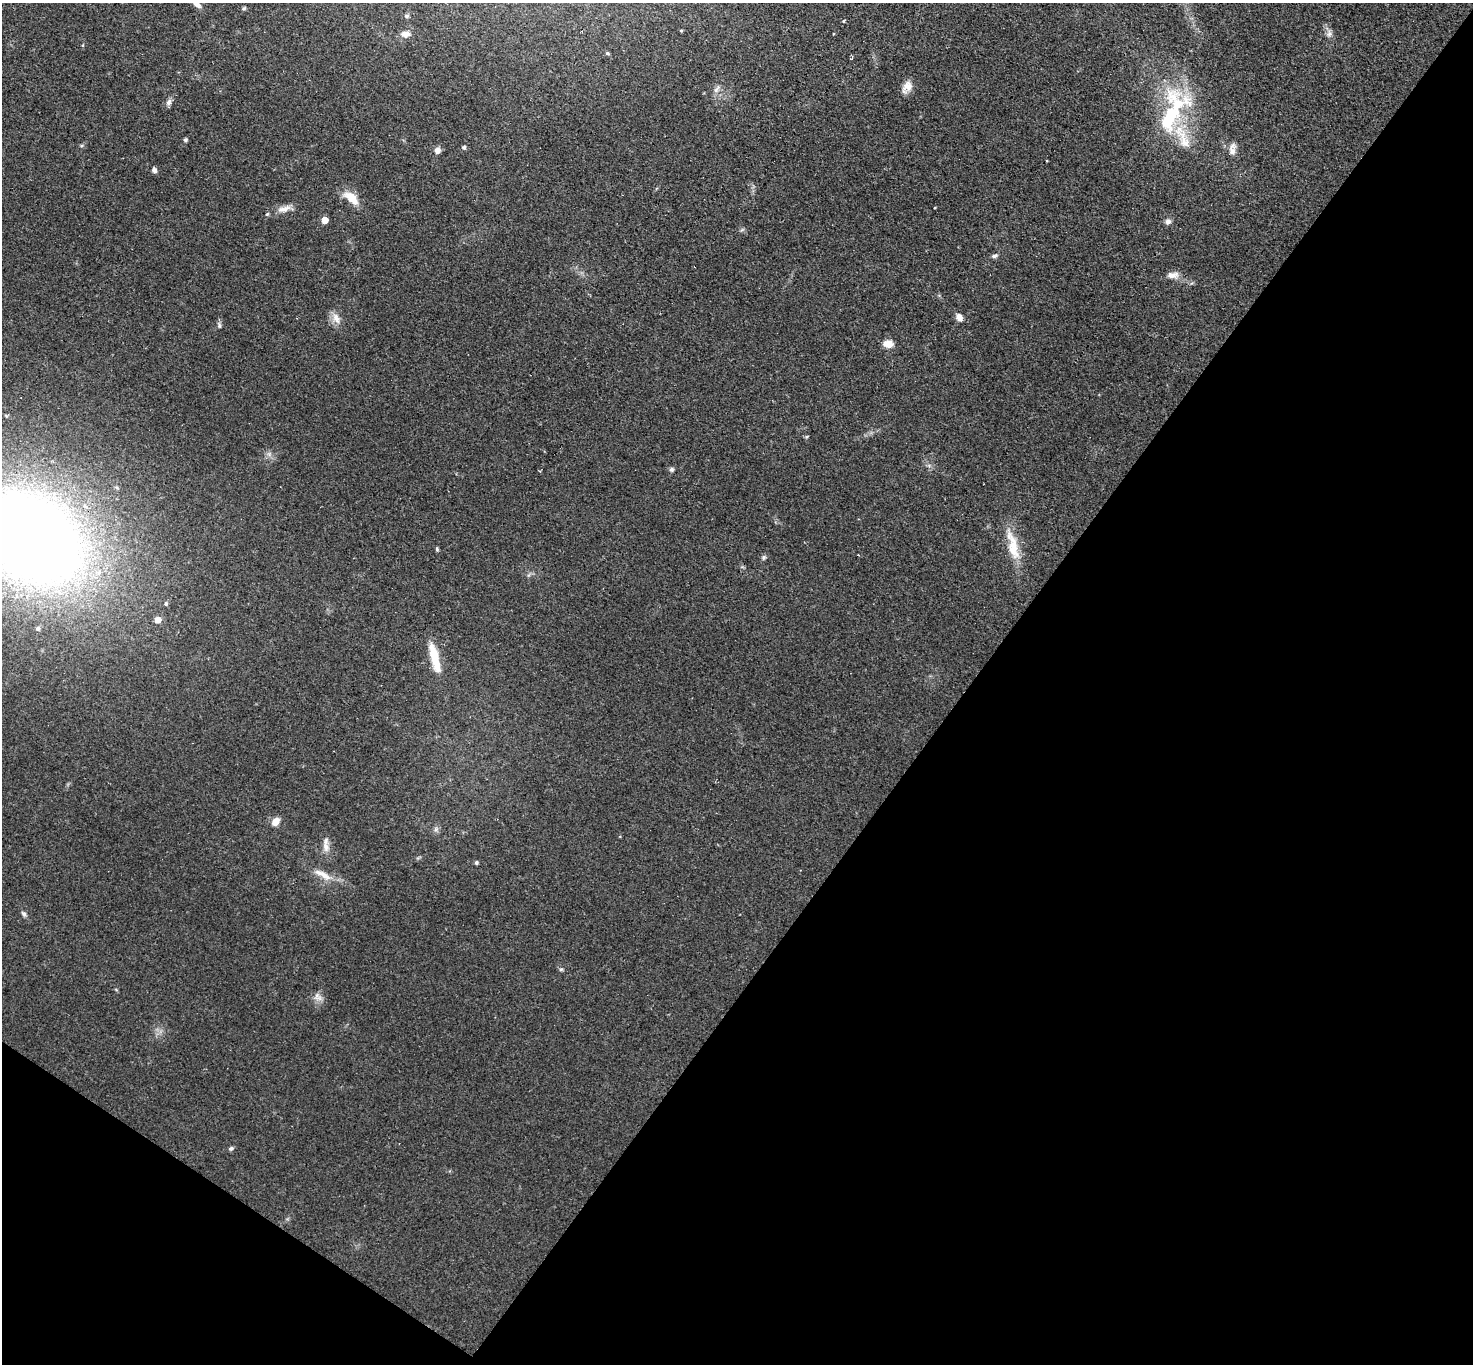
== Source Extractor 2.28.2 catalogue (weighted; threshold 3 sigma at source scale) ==
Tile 15 of 4 x 4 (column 3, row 4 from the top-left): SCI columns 2989-4459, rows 310-1671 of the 6061 x 6051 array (HDU 1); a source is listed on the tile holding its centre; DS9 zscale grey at full resolution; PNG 1475 x 1366 px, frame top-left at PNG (2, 3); no overlay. Shown black and unused: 38% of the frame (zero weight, under 3 of 4 exposures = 1% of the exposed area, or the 3 px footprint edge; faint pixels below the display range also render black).
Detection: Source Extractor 2.28.2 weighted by HDU 2 'WHT'; one run over the whole footprint, this tile lists its part. Background 0.12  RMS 0.0068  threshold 0.0307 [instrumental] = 3 sigma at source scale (4.5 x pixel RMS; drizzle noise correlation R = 1.50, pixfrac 1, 0.05/0.05 arcsec/px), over >= 5 px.
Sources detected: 49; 1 inside a brighter object's white glare — not listed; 3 inside a brighter listed object's ellipse — not listed separately; the other 45 listed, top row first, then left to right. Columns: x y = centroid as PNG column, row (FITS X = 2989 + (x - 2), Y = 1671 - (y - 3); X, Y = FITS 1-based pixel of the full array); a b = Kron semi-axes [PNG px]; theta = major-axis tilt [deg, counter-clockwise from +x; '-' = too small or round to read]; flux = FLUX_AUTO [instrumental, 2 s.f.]
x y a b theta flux
196 4 12 6 -38 3.3
244 8 6 4 42 1
406 16 5 5 - 1.4
843 21 4 3 - 0.75
681 30 5 3 - 0.65
406 34 12 8 3 4.3
1329 34 9 7 46 2.5
607 53 5 4 - 1
907 86 15 12 54 6.3
716 89 13 6 51 2.9
169 102 8 7 - 2.5
1178 104 50 41 -54 67
185 140 5 5 - 1.1
464 147 5 5 - 1.3
1232 147 17 6 60 4.2
437 150 7 6 - 3.9
154 170 5 5 - 2.8
351 198 20 10 -41 12
284 209 21 8 17 6.2
324 220 5 5 - 11
1168 221 8 7 - 2.6
994 256 9 5 14 1.6
1173 275 17 8 2 5.1
959 317 11 7 -65 3.6
336 318 17 9 -66 5.6
219 325 10 4 -79 1.5
888 344 9 7 -7 7.6
269 454 6 6 - 1.9
672 469 7 6 - 1.5
30 538 134 93 -33 770
1013 546 44 12 -76 19
437 549 5 4 - 1.1
764 557 6 5 - 1.3
166 604 5 5 - 1.3
158 620 5 5 - 7.6
434 658 37 9 -76 19
275 821 10 8 48 5.6
436 829 7 4 89 1.5
326 847 14 9 -79 4.8
476 863 5 4 - 1.4
323 874 29 8 -27 9.5
24 914 7 5 -56 1.7
561 969 5 5 - 1
318 997 13 9 -52 4.2
231 1148 6 5 - 1.4
Overlapping masked pixels (flux is a lower limit): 1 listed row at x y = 30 538
Isophote crosses this tile's border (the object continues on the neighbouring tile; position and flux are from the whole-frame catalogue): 2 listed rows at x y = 196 4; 30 538